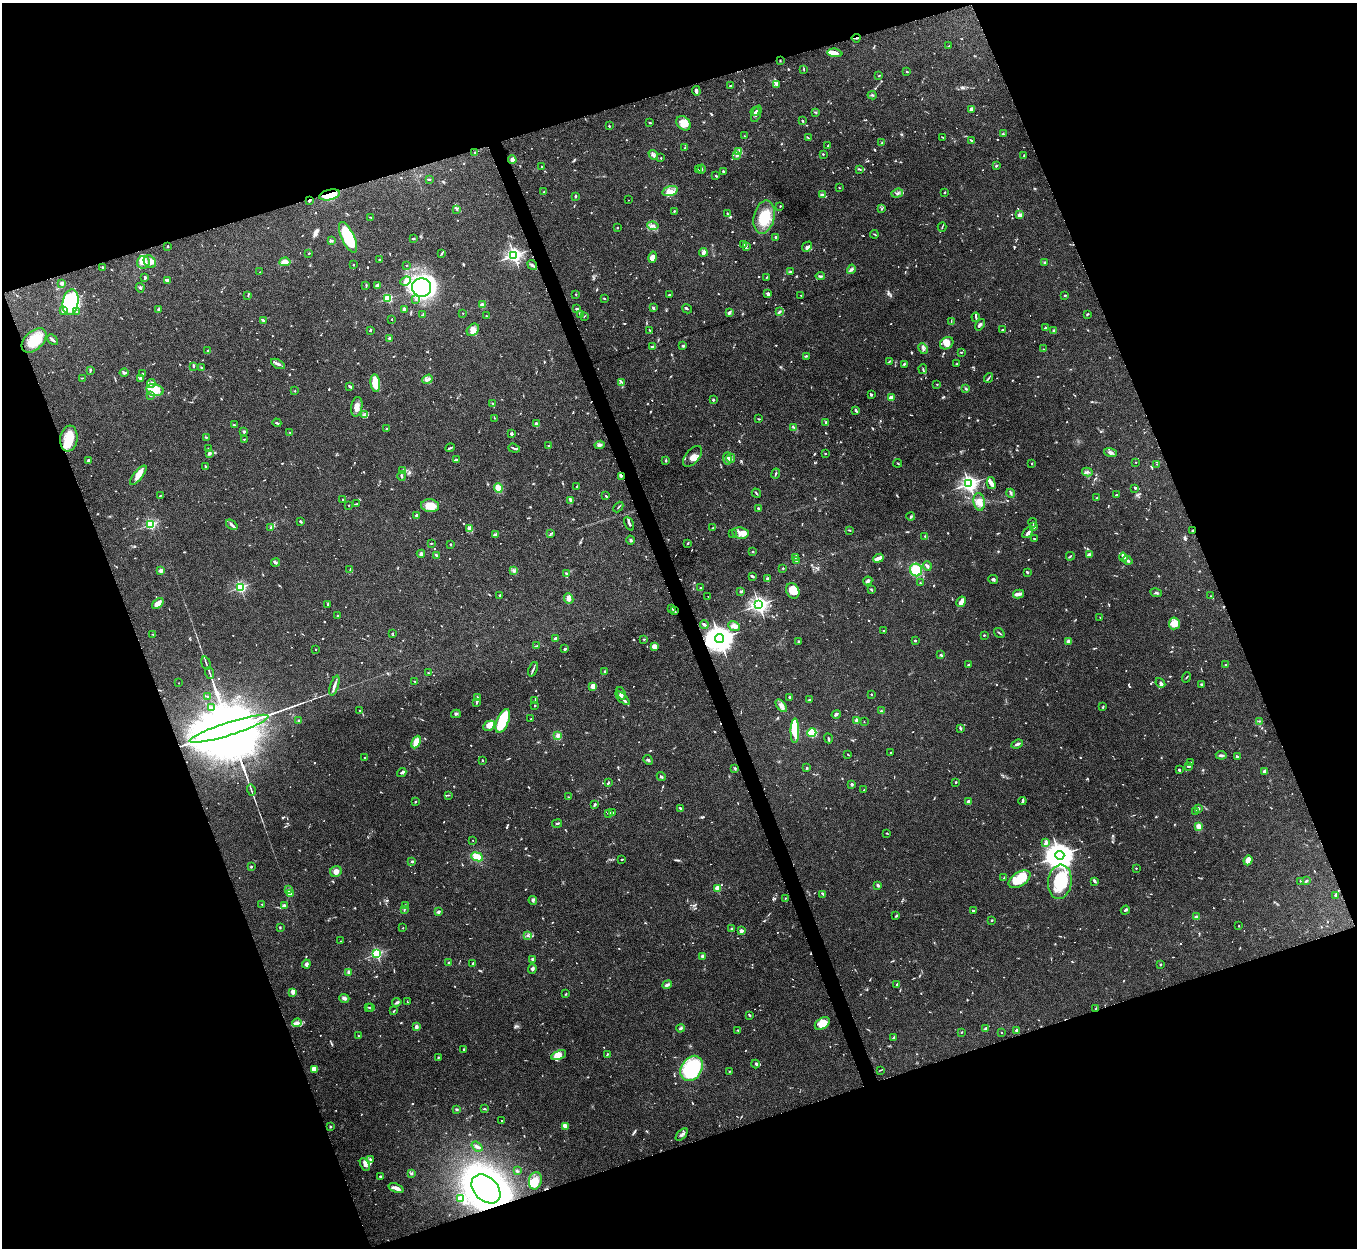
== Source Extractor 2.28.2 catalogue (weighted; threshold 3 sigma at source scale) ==
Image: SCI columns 4-5421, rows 151-5132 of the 5424 x 5408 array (HDU 1 of 3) = the unmasked area's bounding box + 8 px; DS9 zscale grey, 4 x 4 block average (1 PNG px = mean of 4 x 4 image px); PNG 1359 x 1250 px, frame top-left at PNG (2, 3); each listed source drawn as its Kron ellipse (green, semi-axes under 4 px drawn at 4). Shown black and unused: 40% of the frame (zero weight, under 5 of 10 exposures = <1% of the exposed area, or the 3 px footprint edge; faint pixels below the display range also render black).
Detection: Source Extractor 2.28.2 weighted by HDU 2 'WHT'. Background 0.142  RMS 0.0057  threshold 0.0232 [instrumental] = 3 sigma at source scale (4.09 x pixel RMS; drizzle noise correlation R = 1.36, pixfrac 0.8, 0.05/0.05 arcsec/px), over >= 5 px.
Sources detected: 1203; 13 too faint to see at this stretch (4 x 4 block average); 4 inside a brighter object's white glare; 11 cosmic-ray / hot-pixel residue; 1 long thin detection or spike segment (spike, bleed or trail) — neither listed nor drawn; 49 coinciding with a brighter row at this scale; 67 inside a brighter listed object's ellipse — not listed separately; of the other 1058, all 500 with FLUX_AUTO >= 2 (the completeness limit of this list) listed and drawn (558 fainter detections not listed), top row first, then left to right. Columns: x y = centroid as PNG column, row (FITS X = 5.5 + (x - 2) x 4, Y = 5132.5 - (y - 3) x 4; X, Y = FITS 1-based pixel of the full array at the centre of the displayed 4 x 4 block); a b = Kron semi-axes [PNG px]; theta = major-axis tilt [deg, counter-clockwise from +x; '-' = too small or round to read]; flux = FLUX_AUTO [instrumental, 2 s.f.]
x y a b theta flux
856 38 4 2 - 4.3
949 46 3 2 - 2.3
835 53 7 3 -5 20
780 61 2 2 - 2.1
804 69 3 2 - 3
906 71 2 2 - 2
879 76 3 2 - 2.1
777 84 3 2 - 2.8
730 86 2 2 - 2.9
696 91 5 3 - 8.8
872 95 4 2 - 5.2
972 109 4 3 - 8.3
755 112 4 2 - 3.7
815 112 4 2 - 2.9
756 114 9 2 69 6.8
803 121 3 2 - 4.7
650 123 2 2 - 4.2
684 123 8 6 -44 33
609 126 2 2 - 3.5
1003 134 2 2 - 2.2
744 136 2 2 - 2.6
943 137 2 2 - 2.2
808 138 4 2 - 2.1
971 140 3 2 - 3.3
881 143 3 2 - 3.3
828 146 3 2 - 4.8
685 147 3 2 - 2.2
738 152 3 2 - 7.4
475 153 3 2 - 2.5
823 154 2 2 - 2.7
653 155 5 2 - 6.8
736 156 3 3 - 4.5
1024 156 2 2 - 2.3
661 158 2 2 - 6.5
512 160 4 4 - 11
542 166 2 2 - 6.6
996 166 3 2 - 3
701 169 4 2 - 4.8
698 170 2 2 - 3.3
860 170 3 2 - 2.9
723 171 3 2 - 4.8
716 176 3 2 - 2.8
430 179 2 2 - 2.8
839 188 2 2 - 2.4
670 191 8 5 17 19
544 192 2 2 - 3.4
945 192 3 2 - 2.2
897 193 6 3 18 6.4
330 195 10 5 14 79
822 195 2 2 - 46
575 196 3 2 - 3.6
628 200 2 2 - 2.3
309 201 3 2 - 5.8
780 206 2 2 - 2
457 209 3 2 - 3.3
881 209 2 2 - 2.3
674 211 2 2 - 2.9
727 213 3 2 - 2.4
1020 215 2 2 - 62
370 217 3 2 - 2.1
764 217 17 10 77 93
653 226 6 3 -10 8.7
942 227 4 2 - 2.8
617 228 2 2 - 2.4
874 234 4 2 - 2.1
348 237 17 6 -65 180
776 237 2 2 - 8.6
413 239 3 2 - 2.9
331 241 3 3 - 4.2
744 245 3 2 - 2.5
168 246 2 2 - 3.3
746 246 3 2 - 3.2
807 247 6 3 48 9.3
703 252 4 2 - 14
309 253 2 2 - 3
441 253 4 2 - 3.5
514 255 2 2 - 1100
652 257 6 4 75 19
380 260 2 2 - 3.5
143 262 6 6 - 24
150 262 7 5 -46 23
285 262 6 3 5 29
1045 262 2 2 - 3
353 265 2 2 - 2.1
406 265 2 2 - 2.3
532 265 5 3 - 6.5
103 267 3 2 - 4.5
851 269 5 3 - 6
260 272 2 2 - 5
790 272 3 3 - 3.9
820 276 4 2 - 4.5
767 277 3 2 - 2
145 278 4 2 - 8.2
167 281 2 2 - 3.5
406 281 5 4 - 11
62 283 2 2 - 47
366 285 3 2 - 3.9
378 285 3 2 - 16
421 287 9 9 - 680
140 288 4 3 - 4.6
576 294 2 2 - 3.8
768 294 3 2 - 9.8
669 295 3 2 - 2.2
801 295 2 2 - 2.5
1065 295 2 2 - 3.3
248 296 4 2 - 2.5
388 298 2 2 - 300
604 298 2 2 - 3.2
416 299 2 2 - 2
71 302 13 8 80 410
482 305 2 2 - 67
653 308 4 2 - 4.2
158 309 3 2 - 3.2
404 309 3 2 - 11
577 309 2 2 - 19
687 309 5 2 - 4.9
64 311 3 3 - 11
76 312 2 2 - 3
779 312 3 2 - 5.5
463 313 2 2 - 5.1
729 313 3 2 - 11
423 314 3 2 - 2.4
581 314 4 2 - 10
1087 314 3 2 - 3.1
486 316 3 2 - 2.1
584 316 3 2 - 2.1
976 317 5 2 - 4.5
392 319 2 2 - 2.1
264 321 3 2 - 21
951 321 3 2 - 2.1
980 325 6 2 55 6.4
1045 328 3 2 - 4.3
370 330 2 2 - 5.7
473 330 7 5 46 15
649 330 2 2 - 2.3
1002 330 2 2 - 11
1054 331 3 3 - 5
389 338 2 2 - 18
34 340 15 9 43 79
53 340 6 2 -42 5.5
947 343 7 5 32 25
683 346 2 2 - 19
652 347 4 2 - 4.6
923 349 6 2 -62 6
1043 349 2 2 - 4.3
208 350 2 2 - 2.3
961 352 3 2 - 3
806 356 4 2 - 2.3
889 361 4 2 - 2.8
278 364 7 2 -29 9
904 364 3 3 - 3.4
957 364 2 2 - 2.7
194 366 2 2 - 2.9
202 368 4 2 - 3.6
923 369 5 2 - 3.6
90 370 4 2 - 3.2
124 373 4 3 - 7
143 374 3 2 - 6
82 378 2 2 - 2.2
141 378 2 2 - 7.2
988 378 5 2 - 4.4
427 379 5 2 - 7.1
151 383 4 2 - 7.1
375 383 9 4 -83 63
622 383 3 2 - 2.5
937 384 2 2 - 2.7
350 387 4 2 - 5.6
966 389 4 2 - 3.6
155 390 9 6 -13 26
295 391 2 2 - 6.9
151 395 3 2 - 2.6
871 395 3 2 - 3.8
891 398 2 2 - 84
713 400 2 2 - 19
493 404 3 2 - 3.6
357 407 10 5 81 20
855 411 4 2 - 3.5
364 415 2 2 - 2.1
494 418 2 2 - 2.7
759 419 3 2 - 2.8
826 422 3 2 - 3.1
277 423 4 2 - 3.6
536 424 3 3 - 9.8
234 425 2 2 - 2.5
794 427 3 2 - 3.2
387 429 2 2 - 3.3
244 432 2 2 - 24
290 432 2 2 - 3.3
511 433 2 2 - 6.9
206 437 3 2 - 2.4
69 439 13 8 83 71
244 439 3 2 - 2.6
599 445 5 3 - 8.1
548 446 3 2 - 2.5
208 448 2 2 - 4.5
450 448 5 2 - 5
514 448 6 2 -20 5.6
1110 452 6 3 -18 8.6
825 453 2 2 - 6.6
209 454 3 2 - 8.8
692 456 12 7 50 21
731 458 4 2 - 5.9
727 459 6 3 -87 8.3
88 460 3 2 - 6.4
456 460 4 2 - 4.7
666 460 2 2 - 5.8
1136 462 2 2 - 3.3
898 463 4 2 - 2.2
1032 463 2 2 - 3
1157 464 2 2 - 2.6
206 466 3 2 - 3.2
403 470 3 2 - 3.6
1087 472 5 2 - 5.6
776 473 5 2 - 3.4
138 475 12 4 51 26
402 476 5 2 - 4.9
621 476 3 2 - 3.1
991 483 6 4 -76 11
969 484 3 2 - 1400
576 487 2 2 - 4.8
498 488 5 4 - 33
1135 488 3 2 - 2.9
756 493 5 2 - 3.2
1011 493 4 2 - 4.1
1117 495 2 2 - 4.8
160 496 3 2 - 2.2
606 496 3 2 - 3
1096 498 3 2 - 2.4
342 499 2 2 - 5.1
570 500 3 2 - 4
979 502 9 5 -80 20
356 504 4 2 - 2.4
349 505 2 2 - 3.3
430 506 9 6 -7 46
618 507 6 2 48 2.7
758 508 2 2 - 12
417 515 4 4 - 6
911 516 4 2 - 3.2
300 521 4 2 - 3.2
1033 523 5 2 - 3
150 524 2 2 - 440
629 524 7 2 -65 6.6
232 525 6 3 -38 7.8
271 527 3 2 - 4.6
1034 527 3 2 - 5
470 528 3 2 - 3.4
712 528 4 2 - 3.2
849 530 2 2 - 2.1
1192 531 3 2 - 2.2
1028 532 6 2 49 8.9
740 533 8 5 -9 23
550 534 2 2 - 2.6
732 534 2 2 - 6.5
495 535 4 2 - 5.2
925 536 3 2 - 2.8
1034 538 2 2 - 2
631 540 4 3 - 5
431 543 2 2 - 3.1
688 543 3 2 - 3.1
450 544 2 2 - 4.6
753 552 2 2 - 4.3
421 554 4 3 - 7.6
436 555 2 2 - 7.6
1089 555 4 3 - 10
1070 556 4 2 - 2.4
795 557 3 2 - 2.2
1123 557 4 2 - 5.1
878 558 5 2 - 20
1127 560 5 3 - 7.5
796 561 2 2 - 2.1
275 563 4 3 - 5.1
927 566 5 2 - 12
783 568 2 2 - 2.9
350 570 3 2 - 3.5
514 570 4 3 - 5.5
916 570 6 6 - 80
161 571 2 2 - 71
1027 572 3 2 - 2.5
566 573 3 2 - 2.9
752 576 4 2 - 4.9
767 579 4 2 - 4
993 579 5 2 - 5.6
868 581 5 3 - 8.5
920 583 2 2 - 3.2
240 587 2 2 - 530
700 588 3 2 - 3.3
872 590 3 2 - 3.9
741 591 2 2 - 11
793 591 8 6 -66 39
1156 593 6 2 -11 4.1
1018 594 5 2 - 17
500 595 2 2 - 2.4
708 596 2 2 - 2.1
1211 596 3 2 - 2.1
569 599 5 4 - 18
961 602 5 2 - 32
158 604 6 3 40 25
328 604 4 2 - 4
759 605 2 2 - 1400
672 609 4 2 - 2.7
674 611 3 2 - 2.8
337 615 2 2 - 7
1100 617 2 2 - 3.9
1174 623 6 5 - 44
704 625 4 2 - 5.4
734 626 6 4 -26 22
884 631 3 2 - 2.4
393 633 2 2 - 2.3
999 633 6 2 -35 3.8
153 634 2 2 - 5.6
984 635 2 2 - 2.7
555 639 4 3 - 5.9
644 639 3 2 - 2.6
719 639 4 4 - 5300
915 640 2 2 - 4.7
798 641 3 2 - 3.1
1069 641 3 3 - 7
536 646 4 2 - 2.9
654 646 2 2 - 32
316 649 2 2 - 3.4
565 649 2 2 - 5.3
940 655 4 2 - 2.6
206 663 7 2 -74 4.5
968 665 2 2 - 2.2
1226 665 2 2 - 11
533 669 7 2 68 6
605 672 3 2 - 5.1
210 673 6 2 -69 4.4
428 673 2 2 - 2.6
1186 677 5 2 - 2.3
415 682 3 2 - 2.1
179 683 2 2 - 3.5
1160 683 5 2 - 9.6
1201 684 4 2 - 3.2
334 686 10 2 72 15
593 686 2 2 - 36
621 693 6 3 -71 10
871 694 2 2 - 6.5
207 697 4 2 - 2.5
790 697 2 2 - 31
478 698 4 2 - 4.6
623 698 8 3 -43 12
534 700 3 2 - 2.5
809 700 2 2 - 5.5
476 703 3 2 - 2.7
535 706 2 2 - 2.7
781 706 7 4 -50 12
1103 707 3 2 - 4.2
211 708 3 2 - 3
360 710 2 2 - 2.3
881 711 3 2 - 3.3
456 714 5 3 - 5.4
836 714 5 2 - 6.1
531 719 2 2 - 3.8
299 721 2 2 - 6.1
503 721 12 6 68 79
857 721 3 2 - 14
1259 721 4 2 - 2.7
864 722 2 2 - 2
489 726 6 4 29 32
960 728 4 2 - 3.2
229 729 41 6 18 150000
795 731 12 3 90 94
812 733 5 3 - 140
558 736 4 3 - 9.6
828 738 5 2 - 3.7
416 742 6 3 63 36
1017 744 6 2 22 10
890 752 2 2 - 3.3
848 754 3 2 - 2.5
1221 755 5 2 - 5.3
1237 757 3 2 - 5.1
364 758 2 2 - 3.9
483 760 2 2 - 2.5
648 760 5 2 - 6
1190 763 3 2 - 2.7
1189 766 3 2 - 4.8
735 768 3 2 - 2.2
806 768 3 2 - 2.7
1179 770 3 2 - 4.1
1264 771 4 2 - 7.5
402 773 5 2 - 5.5
661 776 4 3 - 4.8
609 782 3 2 - 2.5
956 782 2 2 - 2.7
852 784 2 2 - 22
251 790 6 2 -74 4.7
864 790 2 2 - 2.3
449 795 2 2 - 2.1
569 797 3 2 - 2.1
1022 801 4 2 - 6.7
415 802 3 2 - 2.1
968 802 3 2 - 9.4
595 805 3 3 - 3.4
681 808 4 2 - 4.5
1198 808 2 2 - 21
1196 811 3 2 - 4.2
608 813 4 2 - 2.9
612 813 4 2 - 4.6
557 824 5 2 - 4.2
1199 827 4 3 - 14
887 833 2 2 - 2.3
473 840 2 2 - 2.6
1046 842 3 3 - 9.8
1060 855 4 4 - 5300
477 857 6 4 -23 35
622 859 3 2 - 2.3
1248 860 5 4 - 26
412 861 2 2 - 16
251 867 2 2 - 11
1136 868 2 2 - 6.2
336 872 6 5 - 19
1004 878 3 2 - 2.6
1019 879 12 6 33 76
1095 881 4 2 - 4.6
1300 881 2 2 - 2
1306 881 3 2 - 6.7
1060 882 17 12 83 140
878 885 3 2 - 6.7
717 888 2 2 - 120
288 890 2 2 - 7.5
290 894 2 2 - 69
823 894 3 2 - 3.4
1335 895 2 2 - 7.1
785 898 2 2 - 2.4
533 900 4 3 - 5.3
262 904 2 2 - 4.9
284 905 3 2 - 4.9
406 906 4 2 - 7.8
404 910 3 2 - 2.2
1125 910 5 2 - 3.8
973 911 2 2 - 14
438 912 3 2 - 7.4
896 916 3 2 - 4
1196 917 2 2 - 50
992 920 2 2 - 3.9
1239 926 2 2 - 2.4
280 928 2 2 - 2.9
403 928 2 2 - 4.1
732 928 3 2 - 2.8
741 931 2 2 - 56
527 935 2 2 - 2.8
341 941 2 2 - 2.7
377 954 2 2 - 500
702 956 2 2 - 31
532 959 2 2 - 25
449 963 3 3 - 3.7
473 963 3 2 - 3.7
306 964 4 3 - 6.9
1160 965 2 2 - 2.5
532 969 5 4 - 7.3
349 972 4 3 - 6.4
897 984 3 2 - 3.2
667 985 5 2 - 8.7
293 993 4 2 - 9.1
566 994 2 2 - 3.6
344 998 5 3 - 8.3
397 1002 5 2 - 7.7
407 1002 3 2 - 2.6
368 1007 3 2 - 2.5
371 1008 2 2 - 3.5
1096 1008 3 2 - 2.1
394 1011 3 2 - 2.8
749 1015 4 2 - 3.3
297 1023 5 4 - 10
822 1023 8 5 35 41
416 1027 3 3 - 9.4
680 1028 4 3 - 5.6
985 1028 3 2 - 3.7
738 1030 2 2 - 2.2
1017 1030 2 2 - 37
961 1032 2 2 - 2.2
1001 1032 2 2 - 3.7
358 1036 2 2 - 5.7
893 1038 3 2 - 4.8
464 1049 2 2 - 3.9
607 1054 4 2 - 3
559 1055 8 4 23 16
438 1057 2 2 - 4
755 1064 4 2 - 4
692 1068 13 10 57 280
314 1069 4 3 - 22
881 1070 3 2 - 2.2
729 1071 2 2 - 2.1
457 1109 3 2 - 3.3
484 1109 3 2 - 2.7
501 1121 2 2 - 3.6
565 1126 3 2 - 31
330 1127 2 2 - 3
682 1135 7 2 47 6.8
477 1147 6 3 -38 7.8
370 1160 3 2 - 3.3
365 1165 7 4 -61 14
517 1171 3 2 - 2.6
411 1173 2 2 - 2.3
380 1176 3 2 - 3.7
535 1181 9 6 77 25
396 1188 8 3 -21 21
486 1189 17 11 -44 1400
461 1199 4 2 - 5.6
Overlapping masked pixels (flux is a lower limit): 8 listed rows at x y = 856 38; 330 195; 309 201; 621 476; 1192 531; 719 639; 229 729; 486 1189
Diffuse or blended objects may show on this block-average render without a row.